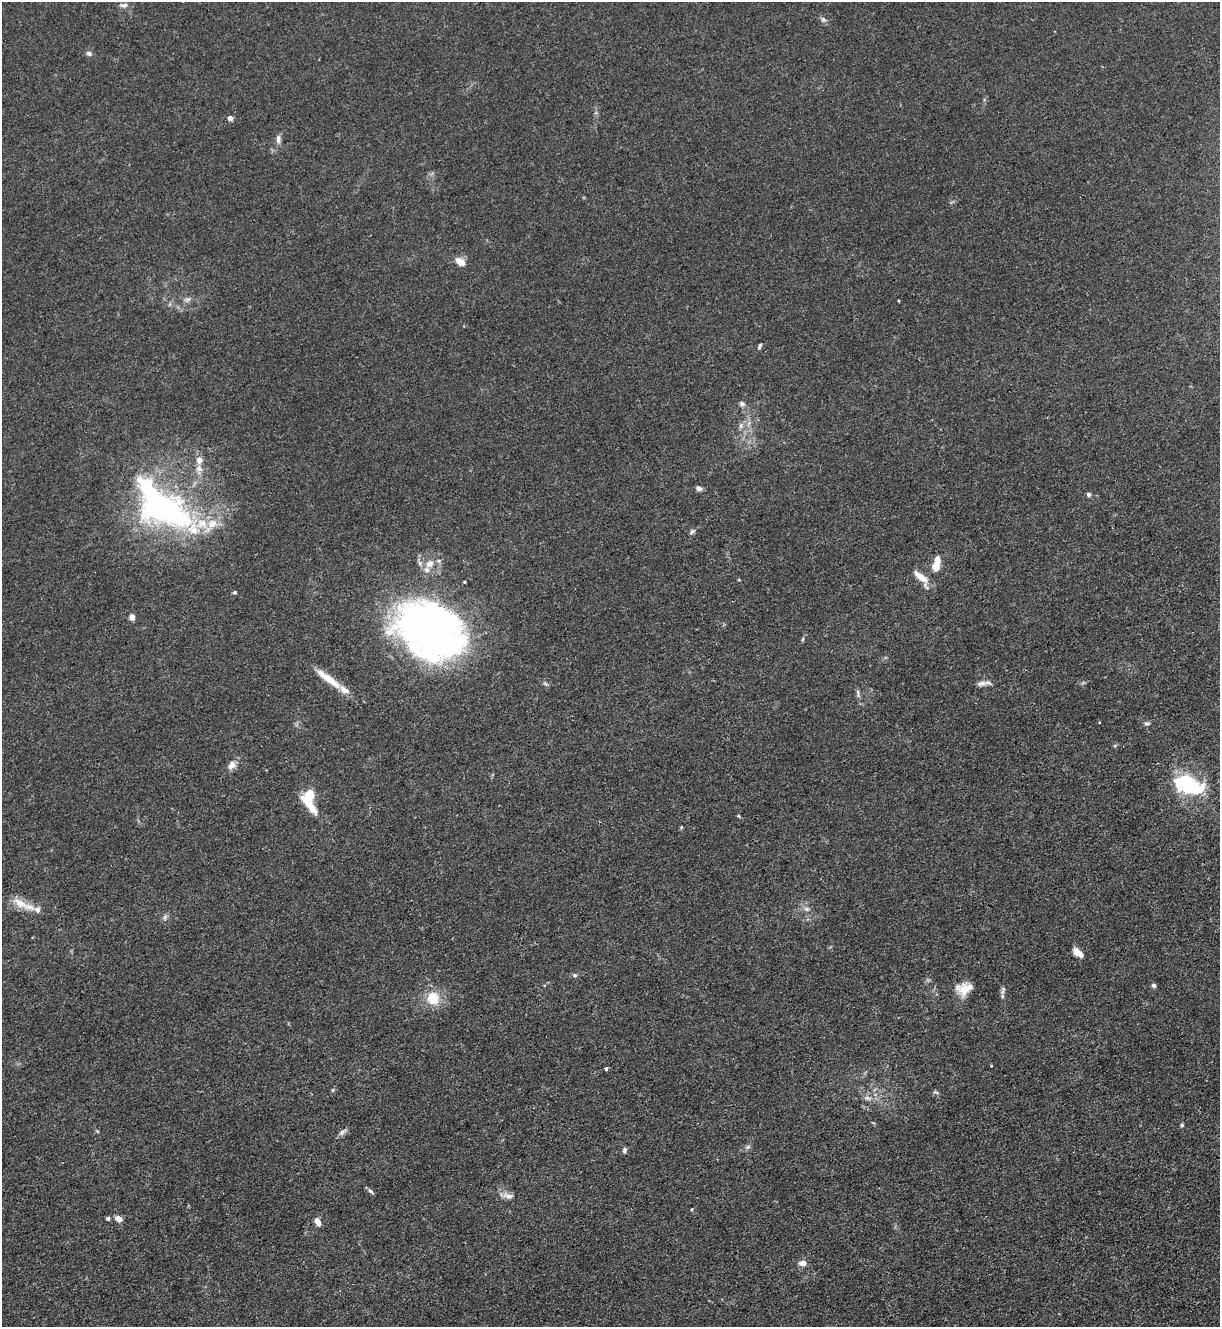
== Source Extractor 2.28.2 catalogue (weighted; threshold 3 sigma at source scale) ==
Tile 6 of 4 x 4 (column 2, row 2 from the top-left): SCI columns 1364-2581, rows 2653-3977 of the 5287 x 5305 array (HDU 1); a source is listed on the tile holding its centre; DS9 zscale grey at full resolution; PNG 1222 x 1329 px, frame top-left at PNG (2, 2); no overlay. Shown black and unused: <1% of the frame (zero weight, under 3 of 4 exposures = <1% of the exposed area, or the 3 px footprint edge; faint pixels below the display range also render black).
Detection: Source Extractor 2.28.2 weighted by HDU 2 'WHT'; one run over the whole footprint, this tile lists its part. Background 0.0304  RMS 0.0027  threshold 0.012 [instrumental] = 3 sigma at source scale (4.5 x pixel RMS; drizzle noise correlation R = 1.50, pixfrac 1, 0.05/0.05 arcsec/px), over >= 5 px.
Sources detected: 74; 5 inside a brighter object's white glare — not listed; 9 inside a brighter listed object's ellipse — not listed separately; the other 60 listed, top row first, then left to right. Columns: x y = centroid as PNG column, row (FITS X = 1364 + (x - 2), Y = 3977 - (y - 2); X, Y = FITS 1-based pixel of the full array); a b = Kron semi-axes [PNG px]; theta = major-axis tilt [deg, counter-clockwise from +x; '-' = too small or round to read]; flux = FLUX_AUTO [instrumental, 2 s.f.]
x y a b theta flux
123 5 12 6 0 1.1
823 19 8 5 -29 0.71
89 53 8 6 -16 0.76
230 118 4 4 - 2
278 139 12 6 87 1.2
460 262 13 8 -36 2.6
187 300 11 6 18 0.96
898 301 3 2 - 0.44
759 346 8 4 69 0.53
742 404 8 6 -17 0.8
741 425 8 6 76 0.96
199 460 10 8 -90 1.9
699 488 8 6 -31 0.92
1089 494 5 5 - 0.73
160 507 108 50 -18 61
692 531 8 5 38 0.63
430 564 11 8 36 2.4
937 564 23 10 78 3.7
920 577 22 8 -38 3.8
234 592 4 4 - 0.46
132 617 4 4 - 2.8
429 627 74 53 -16 75
803 639 6 4 70 0.36
328 679 38 8 -37 5.8
982 683 15 7 5 1.5
858 694 15 4 -80 0.87
1147 723 8 5 1 0.56
1115 746 6 4 2 0.35
232 765 13 9 41 1.9
1189 784 22 13 33 9.8
310 795 11 9 53 6.6
312 808 30 8 -49 4.9
739 816 3 3 - 0.57
681 827 5 4 - 0.32
20 903 25 10 -33 3.9
806 909 8 6 -1 0.89
165 917 9 5 72 0.77
1078 952 11 6 -38 2.7
575 975 6 5 - 0.49
1154 985 6 5 - 0.67
1003 990 12 5 76 0.91
964 991 21 17 -45 4.2
433 998 13 12 - 7
991 1066 3 2 - 0.24
606 1068 3 3 - 0.74
333 1090 5 4 - 0.36
936 1092 8 4 -23 0.46
867 1098 10 6 -10 1.2
1182 1125 4 4 - 0.44
97 1131 6 4 -45 0.33
342 1132 13 6 37 1
747 1147 7 5 20 0.67
624 1150 7 5 74 0.63
371 1191 9 4 -45 0.64
507 1196 20 7 -13 1.8
692 1209 4 3 - 0.25
108 1218 5 5 - 0.46
119 1219 9 7 -33 1.6
318 1222 11 6 -59 1.6
802 1263 9 7 0 1.7